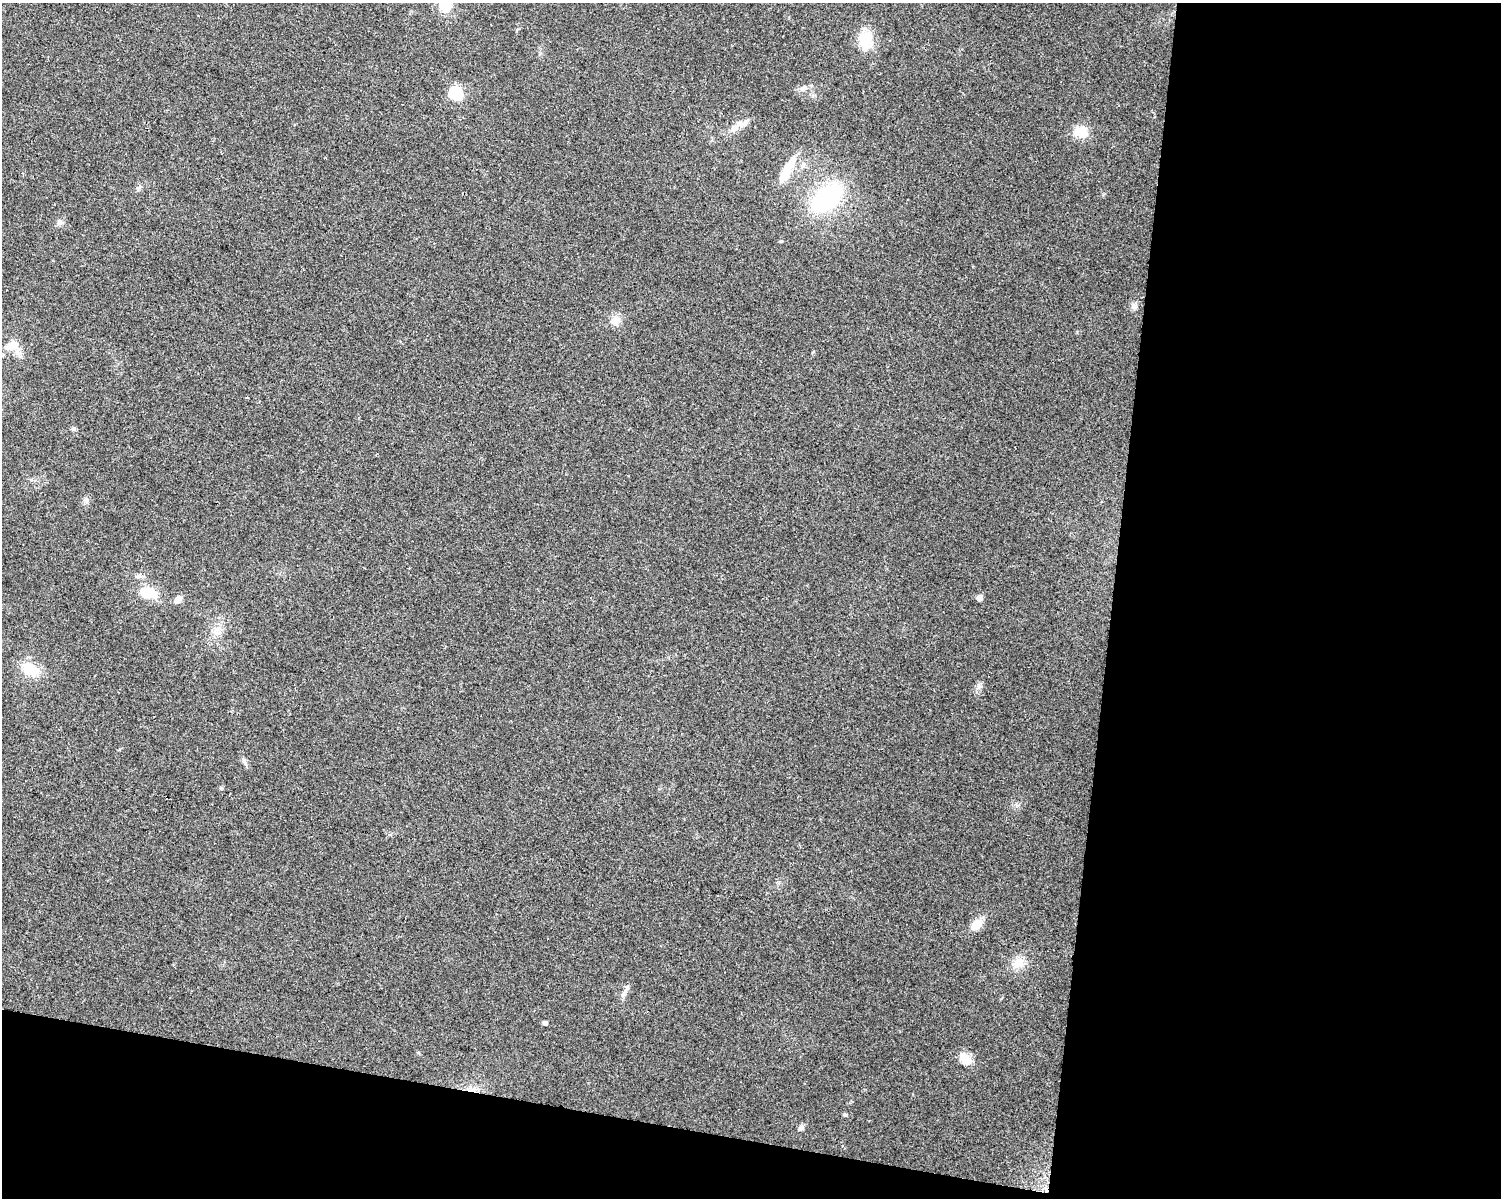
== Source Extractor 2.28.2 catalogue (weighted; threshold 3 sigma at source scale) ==
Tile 12 of 3 x 4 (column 3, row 4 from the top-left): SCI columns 3281-4779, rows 1-1196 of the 5002 x 4788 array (HDU 1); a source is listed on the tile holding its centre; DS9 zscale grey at full resolution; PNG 1503 x 1200 px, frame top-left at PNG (2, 3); no overlay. Shown black and unused: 32% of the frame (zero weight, under 2 of 3 exposures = <1% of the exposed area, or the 3 px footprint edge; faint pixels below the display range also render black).
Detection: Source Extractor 2.28.2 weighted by HDU 2 'WHT'; one run over the whole footprint, this tile lists its part. Background 0.0647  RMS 0.0074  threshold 0.0335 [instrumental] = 3 sigma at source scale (4.5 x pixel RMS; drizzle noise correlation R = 1.50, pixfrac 1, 0.0396/0.0396 arcsec/px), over >= 5 px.
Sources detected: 29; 1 inside a brighter object's white glare — not listed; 1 inside a brighter listed object's ellipse — not listed separately; the other 27 listed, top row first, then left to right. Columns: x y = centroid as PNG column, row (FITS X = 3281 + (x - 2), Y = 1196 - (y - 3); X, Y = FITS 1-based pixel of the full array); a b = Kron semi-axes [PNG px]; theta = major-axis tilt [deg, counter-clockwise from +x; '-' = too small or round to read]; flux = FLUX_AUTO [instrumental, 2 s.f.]
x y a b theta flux
865 39 23 17 -87 18
803 88 10 6 23 3
456 93 6 6 - 100
745 123 13 6 44 3.3
734 128 12 9 51 4.9
1081 132 16 13 -6 13
787 171 32 9 63 20
826 198 32 20 39 87
60 222 8 4 -45 1.8
1134 306 7 7 - 2.3
615 321 13 11 45 5.9
15 346 17 11 -49 7.7
247 398 3 2 - 0.94
86 501 8 6 -74 2.1
148 593 25 13 -12 15
979 598 5 4 - 6.8
178 599 13 7 52 3.7
216 632 8 4 -19 2.4
30 669 20 15 -33 17
244 762 10 6 -65 2.2
976 925 12 8 45 12
1019 963 14 13 - 9.6
624 994 11 6 52 3
545 1023 5 4 - 2.5
965 1059 14 8 -49 14
845 1115 5 4 - 1.6
801 1128 9 6 51 2.5
Unlisted compact peaks at least as high as the median listed source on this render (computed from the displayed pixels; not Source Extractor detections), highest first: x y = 980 686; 73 429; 221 788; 1017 805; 1077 332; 1103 195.